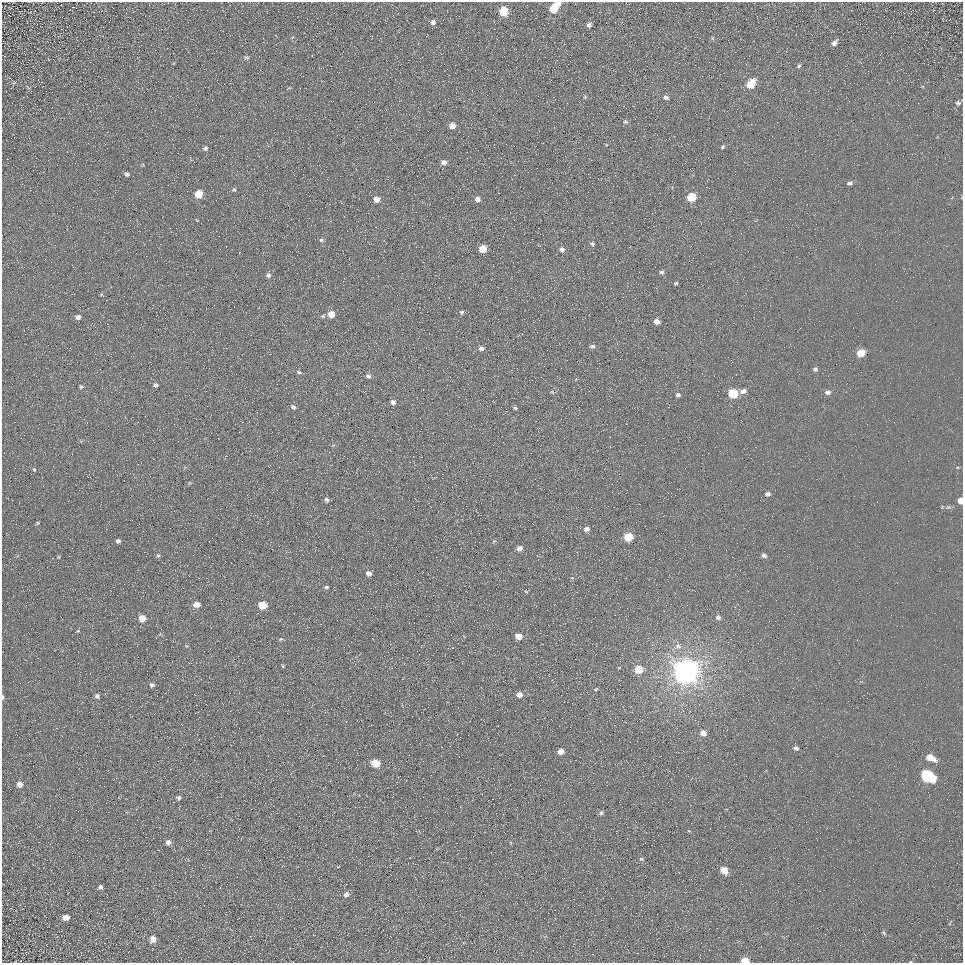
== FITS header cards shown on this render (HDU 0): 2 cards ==
NAXIS1  =                  961
NAXIS2  =                  961

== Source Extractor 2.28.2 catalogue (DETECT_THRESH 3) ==
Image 961 x 961 px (HDU 0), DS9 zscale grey, 1 PNG px = 1 image px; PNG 965 x 965 px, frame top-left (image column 1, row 961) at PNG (2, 2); no overlay
Background 5.29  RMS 7.8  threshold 23.4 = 3 sigma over >= 5 px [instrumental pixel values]
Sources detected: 108; all 108 listed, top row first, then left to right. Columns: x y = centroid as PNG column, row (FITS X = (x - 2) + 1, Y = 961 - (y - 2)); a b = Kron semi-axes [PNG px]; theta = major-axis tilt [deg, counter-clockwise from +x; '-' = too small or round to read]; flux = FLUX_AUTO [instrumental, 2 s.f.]
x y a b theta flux
558 4 5 4 - 2400
554 8 6 6 - 15000
504 11 6 6 - 19000
433 22 5 5 - 1700
589 25 4 4 - 1700
712 38 6 4 -90 640
834 43 7 5 52 2100
246 57 7 5 2 870
799 66 6 4 67 810
751 84 7 5 51 16000
585 97 5 4 - 500
666 97 7 5 -20 1500
958 103 7 6 - 1300
625 122 6 5 - 990
452 126 5 5 - 4800
723 147 6 4 51 920
205 148 5 5 - 1200
191 160 4 3 - 520
444 162 6 5 - 2700
127 174 5 4 - 1100
850 183 6 4 22 1300
234 190 5 4 - 730
198 194 5 5 - 11000
691 197 6 5 - 17000
376 199 5 5 - 4200
477 199 5 5 - 2800
321 240 6 4 0 980
592 244 7 4 -67 1000
482 249 5 5 - 11000
562 249 6 6 - 1800
661 272 6 5 - 1100
268 275 6 6 - 1600
676 283 4 4 - 820
462 312 6 5 - 890
331 314 5 5 - 7100
323 316 6 4 11 960
78 317 6 5 - 2100
656 321 5 5 - 3600
592 346 7 5 13 1300
481 348 6 5 - 1800
861 353 6 5 - 10000
301 363 2 2 - 270
815 369 6 4 1 1200
299 372 6 4 -20 1100
368 376 6 5 - 1600
155 385 5 4 - 1300
81 387 6 5 - 800
743 391 6 5 - 3000
364 392 3 2 - 340
552 392 6 4 18 700
828 392 6 5 - 2100
733 393 6 5 - 21000
678 395 6 5 - 1300
393 402 7 6 - 1600
293 407 6 5 - 1500
515 408 5 4 - 800
34 469 5 4 - 600
767 494 6 5 - 1500
326 500 6 5 - 1300
960 501 5 4 - 4500
38 523 5 4 - 560
587 529 6 5 - 2100
628 537 6 5 - 18000
118 541 4 4 - 1600
494 541 5 4 - 610
519 548 6 5 - 2700
158 555 6 5 - 880
764 555 6 5 - 1600
368 573 5 5 - 2200
572 578 5 3 - 460
326 587 5 4 - 860
526 591 6 3 -37 470
197 605 6 5 - 5400
262 605 6 5 - 15000
718 617 6 5 - 1500
142 618 5 5 - 7300
78 631 5 5 - 510
518 636 6 5 - 5500
281 639 5 4 - 630
187 646 5 3 - 450
678 646 9 8 - 2700
283 666 5 3 - 530
638 669 6 5 - 11000
686 671 8 8 - 850000
152 685 5 5 - 1400
596 689 5 4 - 630
519 695 5 5 - 3700
97 696 5 5 - 1300
2 697 7 3 -90 820
703 733 6 5 - 3800
796 748 5 4 - 1300
561 751 5 4 - 4500
930 757 10 6 -23 7000
375 763 6 5 - 13000
927 776 10 6 -27 59000
19 784 6 5 - 3200
178 798 5 5 - 1300
601 813 5 5 - 1100
168 842 6 5 - 2400
641 859 5 5 - 700
724 870 6 5 - 6900
100 887 5 4 - 1200
346 895 6 5 - 2200
66 917 5 5 - 3200
884 933 8 4 -46 760
153 939 6 5 - 3900
745 960 6 4 0 8900
910 962 5 3 - 380
At the frame edge (FLAGS 8, measured only in part): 4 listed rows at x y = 960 501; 2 697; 745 960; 910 962